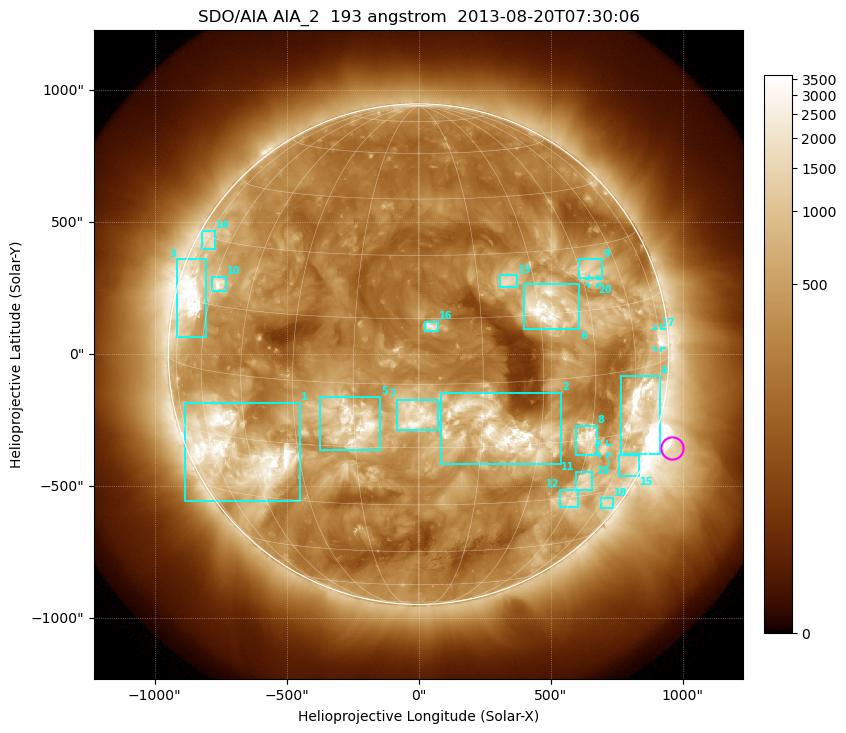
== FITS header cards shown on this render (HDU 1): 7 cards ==
TELESCOP= 'SDO/AIA'
INSTRUME= 'AIA_2'
WAVELNTH=                  193
WAVEUNIT= 'angstrom'
DATE-OBS= '2013-08-20T07:30:06.84'
CTYPE1  = 'HPLN-TAN'
CTYPE2  = 'HPLT-TAN'

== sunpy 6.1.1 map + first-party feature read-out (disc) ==
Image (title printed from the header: SDO/AIA AIA_2  193 angstrom  2013-08-20T07:30:06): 1024 x 1024 px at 2.4 arcsec/px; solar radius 948 arcsec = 395 px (full disc in frame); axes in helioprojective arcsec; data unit not stated in the header (colour bar unlabelled)
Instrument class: DISC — disc imager (sunpy class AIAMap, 193 A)
Bright regions (active regions / flare kernels): reference = the median radial profile (limb darkening/brightening removed); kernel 9 px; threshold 5 sigma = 857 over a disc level ~297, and >= 1.15x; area >= 12 px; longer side >= 9 px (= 22 arcsec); searched inside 0.97 R_sun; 21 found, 20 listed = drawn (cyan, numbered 1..; 3 of them under ~33 arcsec drawn as corner ticks so the feature stays visible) (cap 20 boxes per figure: the strongest are kept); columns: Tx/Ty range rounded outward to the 5 arcsec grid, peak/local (2 s.f.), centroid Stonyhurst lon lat
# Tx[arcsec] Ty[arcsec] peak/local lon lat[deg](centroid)
1 -885..-445 -560..-185 11 -49 -18
2 85..540 -415..-145 15 +19 -11
3 -920..-805 65..360 14 -70 +16
4 765..915 -380..-85 14 +64 -9
5 -375..-145 -365..-160 11 -15 -9
6 400..610 90..270 12 +32 +17
7 -85..75 -290..-170 13 -1 -7
8 595..675 -385..-270 9.4 +44 -15
9 605..695 285..360 5.7 +48 +24
10 -785..-730 240..295 10 -58 +20
11 595..655 -515..-445 5.9 +48 -26
12 535..605 -580..-510 5.5 +45 -31
13 305..375 255..300 6.1 +23 +23
14 -820..-770 395..470 4.2 -73 +29
15 760..835 -460..-380 4.5 +66 -23
16 25..75 85..125 7.9 +3 +13
17 900..920 25..95 8.3 +74 +5
18 690..740 -585..-545 4.1 +64 -33
19 685..715 -380..-340 6.4 +51 -18
20 645..680 265..285 4.6 +48 +21
Off-limb structures (1.02-1.3 R_sun): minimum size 162 px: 3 found; the strongest spans PA ~215..290 deg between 1.02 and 1.3 R_sun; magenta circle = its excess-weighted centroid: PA ~250 deg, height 1.08 R_sun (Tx ~960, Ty ~-355 arcsec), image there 5.6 x the reference